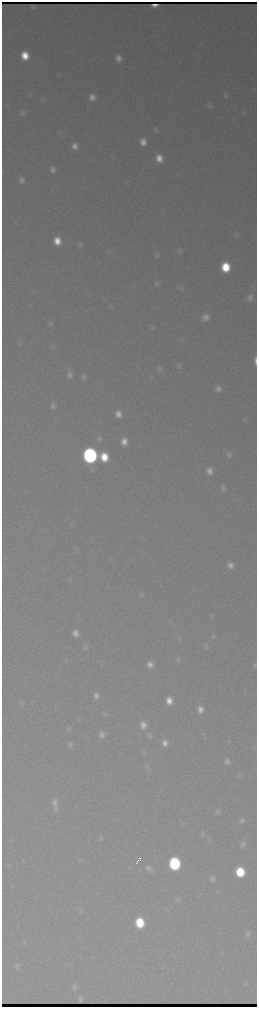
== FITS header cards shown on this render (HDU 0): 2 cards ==
NAXIS1  =                  510 / length of data axis 1
NAXIS2  =                 2010 / length of data axis 2

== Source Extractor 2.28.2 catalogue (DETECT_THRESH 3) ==
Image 510 x 2010 px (HDU 0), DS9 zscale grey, zoomed out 1/2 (1 PNG px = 2 x 2 image px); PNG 259 x 1009 px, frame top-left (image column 2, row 2010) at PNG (2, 2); no overlay
Background 3320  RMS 38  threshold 115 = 3 sigma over >= 5 px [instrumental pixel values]
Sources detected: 95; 2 cannot appear on this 1/2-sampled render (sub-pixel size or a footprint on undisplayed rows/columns) and are not listed; the other 93 listed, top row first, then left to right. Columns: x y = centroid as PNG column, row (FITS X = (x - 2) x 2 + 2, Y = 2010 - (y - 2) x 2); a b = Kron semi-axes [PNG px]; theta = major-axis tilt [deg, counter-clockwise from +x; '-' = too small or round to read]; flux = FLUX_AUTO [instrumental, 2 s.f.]
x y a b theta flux
25 55 8 7 - 2.0e+05
118 58 8 7 - 6.7e+04
226 95 8 6 -61 2.3e+04
92 97 9 8 - 7.2e+04
43 98 4 2 - 6.6e+03
209 105 7 6 - 2.2e+04
22 113 8 7 - 3.2e+04
156 130 7 6 - 2.1e+04
143 142 8 6 -79 8.5e+04
74 146 8 7 - 6.5e+04
159 158 8 7 - 1.2e+05
53 169 8 7 - 5.3e+04
22 180 8 6 -83 4.9e+04
236 235 8 6 -81 2.0e+04
57 241 8 7 - 1.5e+05
80 244 7 6 - 2.1e+04
179 251 8 6 88 2.2e+04
157 254 7 6 - 2.6e+04
225 267 8 7 - 3.5e+05
157 284 7 6 - 2.2e+04
181 288 8 3 -44 1.6e+04
250 297 8 7 - 4.4e+04
110 306 6 5 - 1.6e+04
205 317 8 7 - 7.0e+04
51 324 7 4 -21 1.5e+04
152 328 6 5 - 1.7e+04
52 347 5 4 - 1.2e+04
255 361 11 3 90 4.6e+04
179 366 8 6 -81 2.5e+04
160 369 7 6 - 2.3e+04
69 374 9 6 -85 4.6e+04
84 377 6 6 - 2.3e+04
218 389 7 6 - 4.3e+04
53 406 7 6 - 3.9e+04
118 414 7 6 - 7.8e+04
245 420 5 3 - 1.0e+04
99 439 7 7 - 2.6e+04
124 441 7 6 - 9.0e+04
229 454 9 7 -58 3.7e+04
90 455 9 8 - 3.7e+06
104 457 8 7 - 2.5e+05
209 471 7 5 -81 6.9e+04
223 488 7 5 -74 3.0e+04
230 565 7 7 - 6.4e+04
141 595 7 6 - 1.7e+04
75 633 7 6 - 6.7e+04
213 636 6 5 - 1.6e+04
205 645 8 5 -78 1.9e+04
86 647 8 6 -89 2.6e+04
178 660 7 5 -89 2.0e+04
150 665 7 6 - 6.1e+04
255 665 7 4 -86 1.6e+04
96 695 8 7 - 5.1e+04
169 701 8 6 -80 1.1e+05
22 703 7 4 -74 1.6e+04
200 709 8 7 - 7.8e+04
106 714 6 5 - 1.7e+04
143 725 9 7 -84 7.4e+04
69 729 8 5 -74 1.7e+04
204 734 4 4 - 1.2e+04
102 735 7 6 - 4.5e+04
150 736 6 6 - 2.0e+04
165 743 7 6 - 6.6e+04
70 744 7 6 - 2.6e+04
255 748 6 4 -84 1.1e+04
144 753 7 4 -59 1.4e+04
227 761 7 6 - 4.2e+04
147 766 8 4 -63 2.0e+04
239 776 6 3 -37 1.4e+04
55 802 11 7 89 5.4e+04
55 808 9 7 77 3.2e+04
218 811 7 6 - 2.3e+04
242 820 7 6 - 3.4e+04
202 834 7 6 - 2.0e+04
100 838 7 6 - 1.9e+04
243 844 7 6 - 3.5e+04
140 858 3 2 - 2.6e+04
138 860 3 1 - 1.3e+04
140 860 2 1 - 6.8e+03
136 863 2 2 - 1.6e+04
174 864 9 7 -83 1.2e+06
9 867 6 2 18 8.4e+03
148 868 10 7 -44 4.5e+04
240 872 8 7 - 4.2e+05
212 879 8 7 - 3.5e+04
177 899 7 6 - 1.9e+04
80 909 8 4 87 1.5e+04
140 922 8 7 - 4.1e+05
247 934 8 7 - 2.8e+04
17 966 8 6 84 2.6e+04
246 984 6 5 - 1.6e+04
74 987 7 6 - 2.4e+04
80 1000 5 4 - 8.8e+03
At the frame edge (FLAGS 8, measured only in part): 2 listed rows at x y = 255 361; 255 665
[2 sub-pixel or undisplayed-footprint detections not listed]